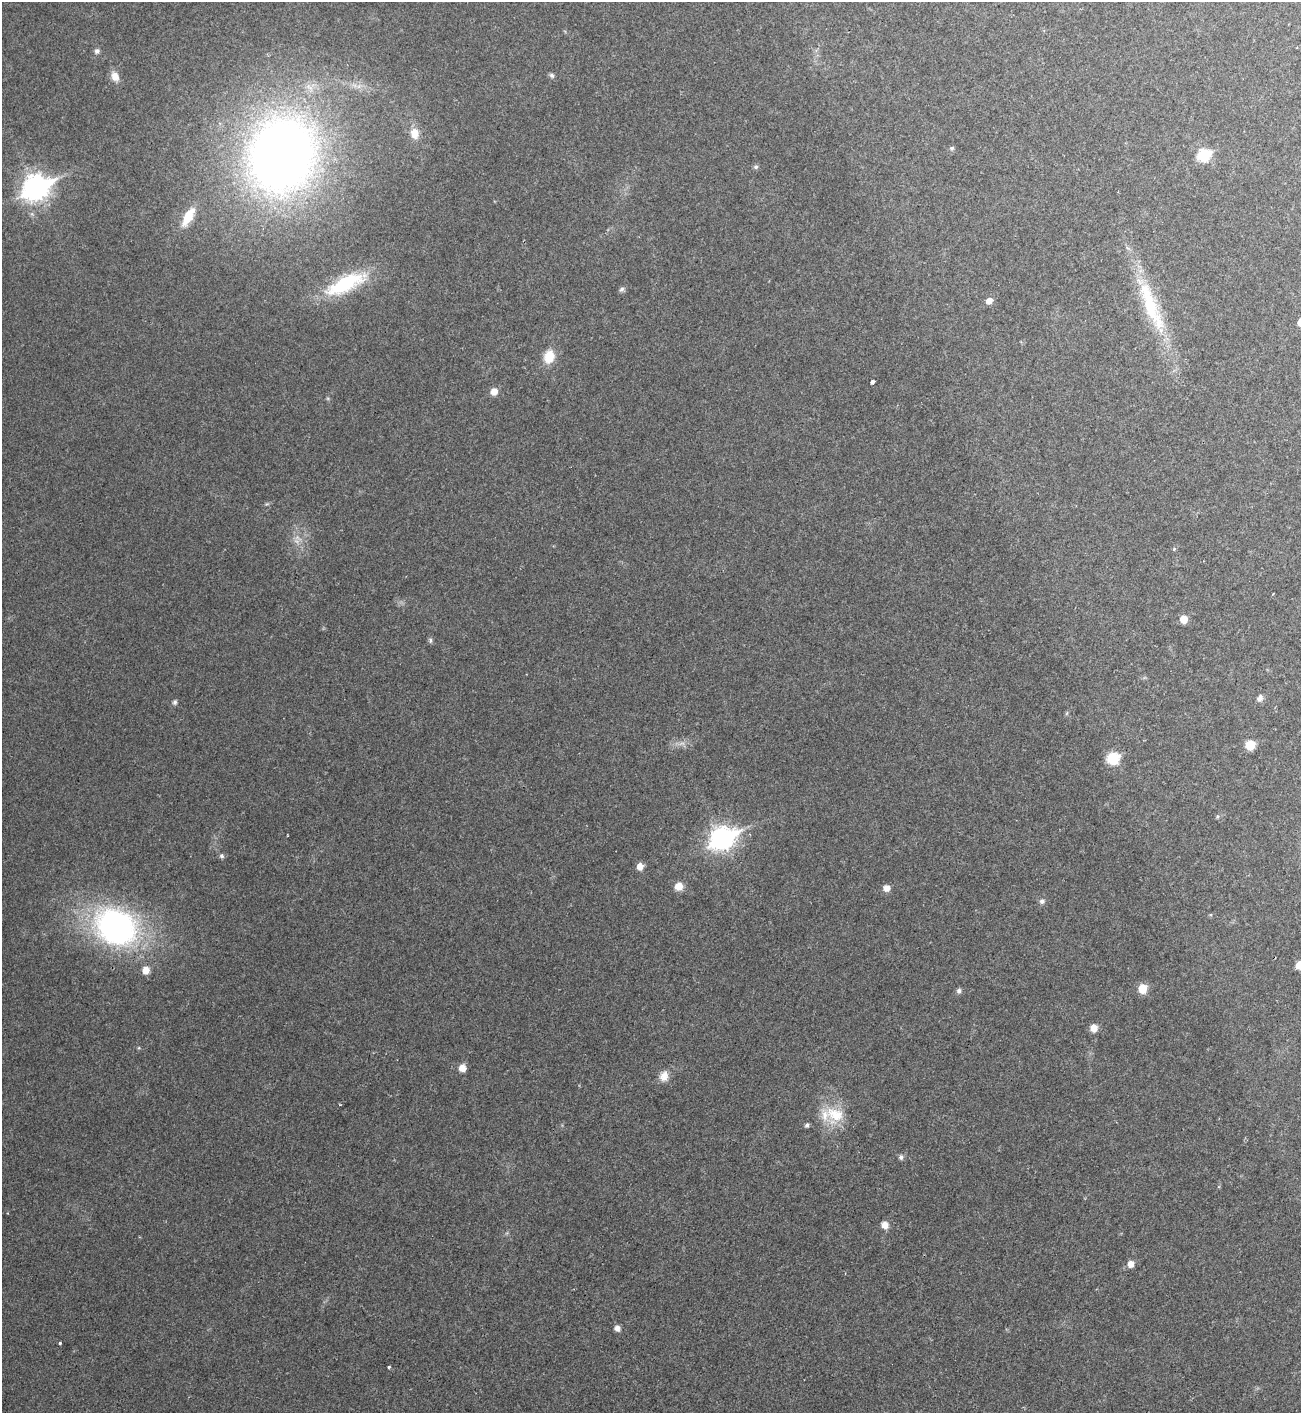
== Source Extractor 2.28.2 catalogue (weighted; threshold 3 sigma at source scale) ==
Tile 6 of 4 x 4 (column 2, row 2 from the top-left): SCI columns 1453-2751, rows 2825-4235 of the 5633 x 5646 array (HDU 1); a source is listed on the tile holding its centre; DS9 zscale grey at full resolution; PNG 1303 x 1415 px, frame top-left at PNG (2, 2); no overlay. Shown black and unused: <1% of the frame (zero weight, under 2 of 3 exposures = <1% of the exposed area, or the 3 px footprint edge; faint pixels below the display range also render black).
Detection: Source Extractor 2.28.2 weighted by HDU 2 'WHT'; one run over the whole footprint, this tile lists its part. Background 0.0477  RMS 0.0075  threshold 0.0339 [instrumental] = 3 sigma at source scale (4.5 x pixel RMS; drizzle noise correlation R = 1.50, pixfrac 1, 0.05/0.05 arcsec/px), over >= 5 px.
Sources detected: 49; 1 inside a brighter listed object's ellipse — not listed separately; the other 48 listed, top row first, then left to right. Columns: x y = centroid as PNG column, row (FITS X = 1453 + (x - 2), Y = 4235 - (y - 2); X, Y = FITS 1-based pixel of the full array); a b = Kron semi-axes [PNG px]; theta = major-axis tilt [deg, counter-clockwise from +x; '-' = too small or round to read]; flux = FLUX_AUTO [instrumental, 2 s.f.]
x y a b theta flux
97 51 7 6 - 1.9
552 75 7 5 -45 1.7
115 76 12 9 -64 6.4
415 133 13 10 -80 8.2
952 148 6 5 - 1.4
282 155 63 53 71 730
1204 155 7 7 - 54
756 167 6 5 - 1.5
36 188 11 9 26 680
188 217 28 10 60 16
346 284 56 18 25 51
622 289 7 6 - 1.8
989 301 7 6 - 4.6
1151 306 85 18 -69 61
549 357 15 11 74 14
873 382 3 3 - 5.5
494 391 7 6 - 6.6
1174 549 5 4 - 1
1184 619 7 6 - 8.9
430 640 8 4 90 1.4
1260 698 8 6 51 3.2
175 702 6 5 - 1.7
1067 713 6 4 71 0.96
1250 745 6 6 - 19
1113 758 7 7 - 42
1217 816 6 4 70 1.1
722 838 11 9 27 490
222 856 6 6 - 1.8
640 866 6 6 - 6.8
679 886 8 7 - 8.9
886 888 7 6 - 5.2
1042 901 7 6 - 2.4
116 927 38 31 -32 230
1300 965 6 6 - 11
146 970 8 7 - 7.1
1142 989 7 7 - 16
959 991 7 6 - 2.1
1094 1028 7 7 - 7
462 1068 7 7 - 6.9
664 1076 15 11 72 6.6
835 1114 30 18 -23 23
807 1125 5 4 - 1.9
901 1157 7 6 - 2
885 1225 8 7 - 5.8
1131 1264 7 6 - 5.8
617 1328 6 6 - 3.7
60 1343 4 3 - 0.84
389 1367 3 3 - 0.82
Isophote crosses this tile's border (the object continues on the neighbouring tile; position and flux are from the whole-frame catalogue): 1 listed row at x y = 1300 965